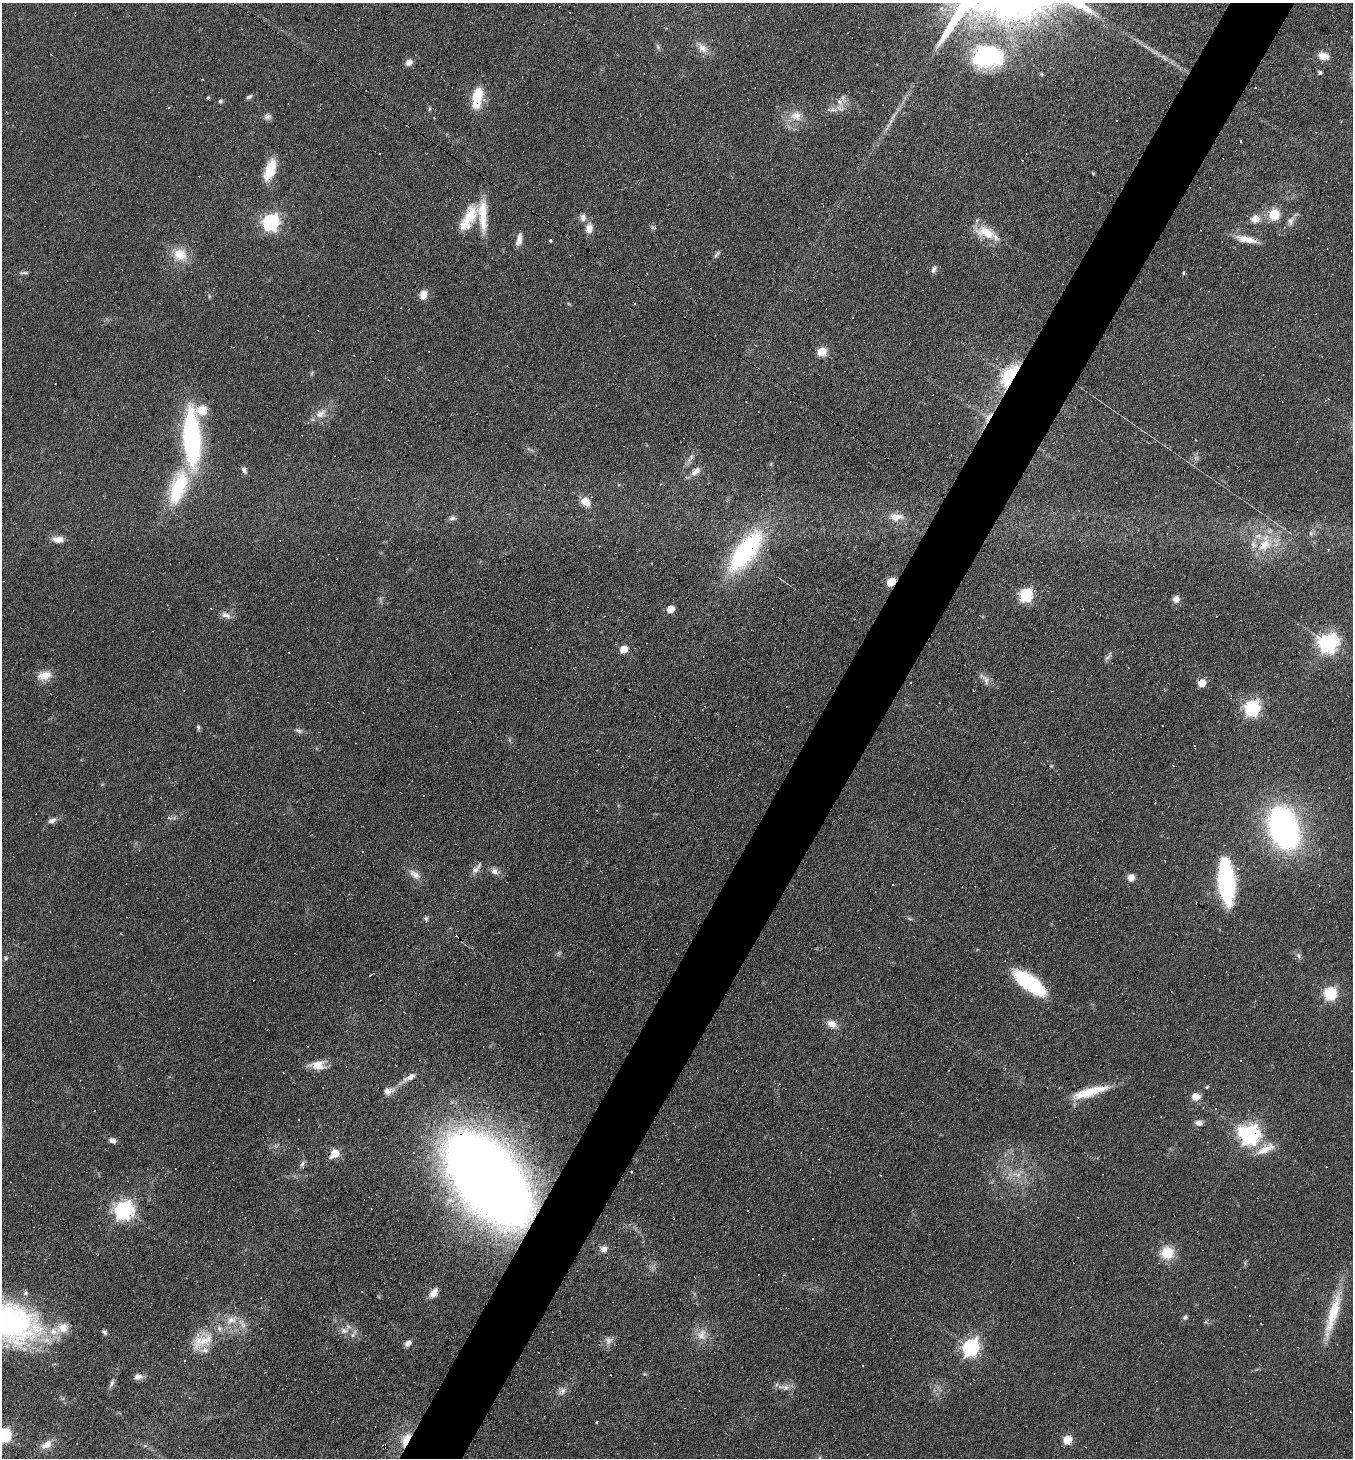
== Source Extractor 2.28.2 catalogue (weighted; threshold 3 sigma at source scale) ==
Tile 10 of 4 x 4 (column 2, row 3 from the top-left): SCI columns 1636-2986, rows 1457-2912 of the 5834 x 5825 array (HDU 1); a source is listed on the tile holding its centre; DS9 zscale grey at full resolution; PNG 1355 x 1460 px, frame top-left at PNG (2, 3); no overlay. Shown black and unused: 5% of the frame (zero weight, under 5 of 9 exposures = <1% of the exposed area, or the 3 px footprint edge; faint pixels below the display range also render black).
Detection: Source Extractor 2.28.2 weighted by HDU 2 'WHT'; one run over the whole footprint, this tile lists its part. Background 0.104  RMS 0.0049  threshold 0.0201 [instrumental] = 3 sigma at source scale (4.09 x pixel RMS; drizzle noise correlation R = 1.36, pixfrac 0.8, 0.05/0.05 arcsec/px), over >= 5 px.
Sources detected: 203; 4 too faint to see at this stretch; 50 cosmic-ray / hot-pixel residue — not listed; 13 inside a brighter listed object's ellipse — not listed separately; the other 136 listed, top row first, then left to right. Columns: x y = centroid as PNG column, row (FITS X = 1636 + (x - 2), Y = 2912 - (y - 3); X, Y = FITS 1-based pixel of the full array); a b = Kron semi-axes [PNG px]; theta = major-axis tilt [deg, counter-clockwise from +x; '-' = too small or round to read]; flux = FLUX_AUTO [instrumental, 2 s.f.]
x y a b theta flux
658 47 10 5 -76 1.1
1147 47 18 5 -32 3
703 48 16 12 -56 4.7
1323 56 12 8 -11 5.7
988 57 40 29 2 54
1164 58 15 6 -46 2.7
409 62 9 7 38 2.9
1320 73 5 4 - 1.2
249 97 7 5 25 1.2
477 97 26 10 80 15
208 98 4 3 - 0.8
220 101 5 4 - 1.2
840 103 16 7 -61 3.5
168 107 3 2 - 0.49
429 109 6 4 89 0.64
832 109 20 6 -1 3.2
268 116 12 7 8 1.9
796 116 18 14 2 7.4
434 118 3 3 - 0.31
889 125 26 5 60 4.1
380 153 3 3 - 0.78
270 170 27 12 70 12
1093 173 5 4 - 0.54
1274 214 6 6 - 24
469 216 33 17 65 14
583 217 10 8 -89 2.4
1255 219 12 10 25 4.7
1291 221 15 9 65 3.1
271 222 7 7 - 150
589 228 12 8 80 4.4
986 233 33 13 -22 12
519 239 17 7 75 3.5
1247 239 27 7 -12 7.1
550 240 3 3 - 1.2
717 254 11 5 55 1.2
180 255 20 18 -33 11
934 269 10 6 64 1.7
1183 272 3 3 - 1.4
23 273 12 5 -1 1.3
423 295 9 7 75 5
209 296 6 4 -72 0.61
822 352 6 5 - 22
312 373 9 4 68 0.77
1010 376 21 12 55 46
321 413 18 12 28 5.8
988 417 20 6 57 4.4
192 437 53 16 -87 94
691 458 17 6 58 2.4
771 464 6 4 47 0.59
244 470 10 6 -66 1.5
695 471 13 8 41 3.6
178 487 46 20 71 34
586 502 15 11 -38 5.6
896 517 20 10 -1 6.3
453 518 10 7 15 1.8
1311 533 7 6 - 1.2
58 539 14 8 -4 4.3
1265 545 27 16 32 15
745 551 59 23 53 71
780 579 6 2 -35 0.52
891 582 5 5 - 21
1026 595 6 6 - 69
1176 599 8 8 - 3
671 609 5 5 - 10
226 615 14 8 -26 3.2
1328 643 8 7 - 240
624 649 5 5 - 11
1108 656 16 4 52 1.5
45 675 19 12 4 6.5
986 682 11 5 -67 2.1
1202 683 5 5 - 11
1252 708 7 6 - 140
198 727 8 5 -84 0.97
299 730 12 6 -23 1.6
1194 746 3 3 - 0.41
1051 766 4 4 - 0.48
169 818 7 3 -9 1
52 820 10 7 15 2.3
1284 828 28 19 -73 200
476 869 17 7 48 3
494 871 11 9 -53 2.7
415 874 19 10 -34 4.4
1131 878 8 7 - 3.9
1226 882 42 15 -85 69
426 918 6 6 - 1
909 918 8 5 -29 0.89
1299 956 9 6 -53 1.6
6 958 7 6 - 0.98
370 975 4 2 - 0.46
1030 983 32 12 -36 50
1330 994 6 6 - 64
832 1024 14 9 -22 4.4
318 1065 19 11 5 7.3
408 1078 27 7 32 4.2
1207 1087 4 4 - 0.62
1090 1092 45 10 16 16
1196 1096 5 5 - 13
299 1120 3 2 - 0.29
1199 1123 10 8 -4 2.5
1250 1135 8 7 - 270
112 1140 9 6 -25 2.1
1265 1149 26 11 25 8.4
335 1153 6 5 - 13
302 1164 10 6 84 1.8
1018 1174 13 8 59 4.2
881 1175 3 2 - 0.51
489 1179 62 32 -51 1700
123 1210 8 7 - 230
813 1239 3 2 - 0.52
604 1249 8 7 - 3.1
1167 1253 12 11 - 14
1159 1263 4 3 - 0.47
434 1293 14 9 51 3.8
1332 1315 64 11 74 20
1249 1316 2 2 - 0.5
1185 1317 7 6 - 1.1
8 1322 69 38 -15 150
242 1324 18 9 -58 4.5
344 1330 15 10 24 3.8
104 1332 6 5 - 1.1
701 1335 17 15 79 6.6
608 1340 13 10 38 3
202 1341 37 23 39 18
408 1343 8 6 37 2.4
971 1347 8 7 - 160
862 1365 3 2 - 0.42
138 1377 12 7 13 2.5
112 1383 12 5 69 1.6
784 1387 21 7 -6 3.4
563 1391 9 7 -45 2.1
3 1435 7 6 - 75
406 1439 16 9 69 9.5
1068 1440 6 5 - 18
46 1445 15 9 33 4.5
145 1446 6 4 -18 0.78
820 1458 9 5 -64 1.2
Overlapping masked pixels (flux is a lower limit): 11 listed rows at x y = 988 57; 477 97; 1010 376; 988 417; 192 437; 745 551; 891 582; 408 1078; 1250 1135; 489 1179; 406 1439
Isophote crosses this tile's border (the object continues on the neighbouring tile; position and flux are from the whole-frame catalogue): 3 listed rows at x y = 8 1322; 3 1435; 820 1458